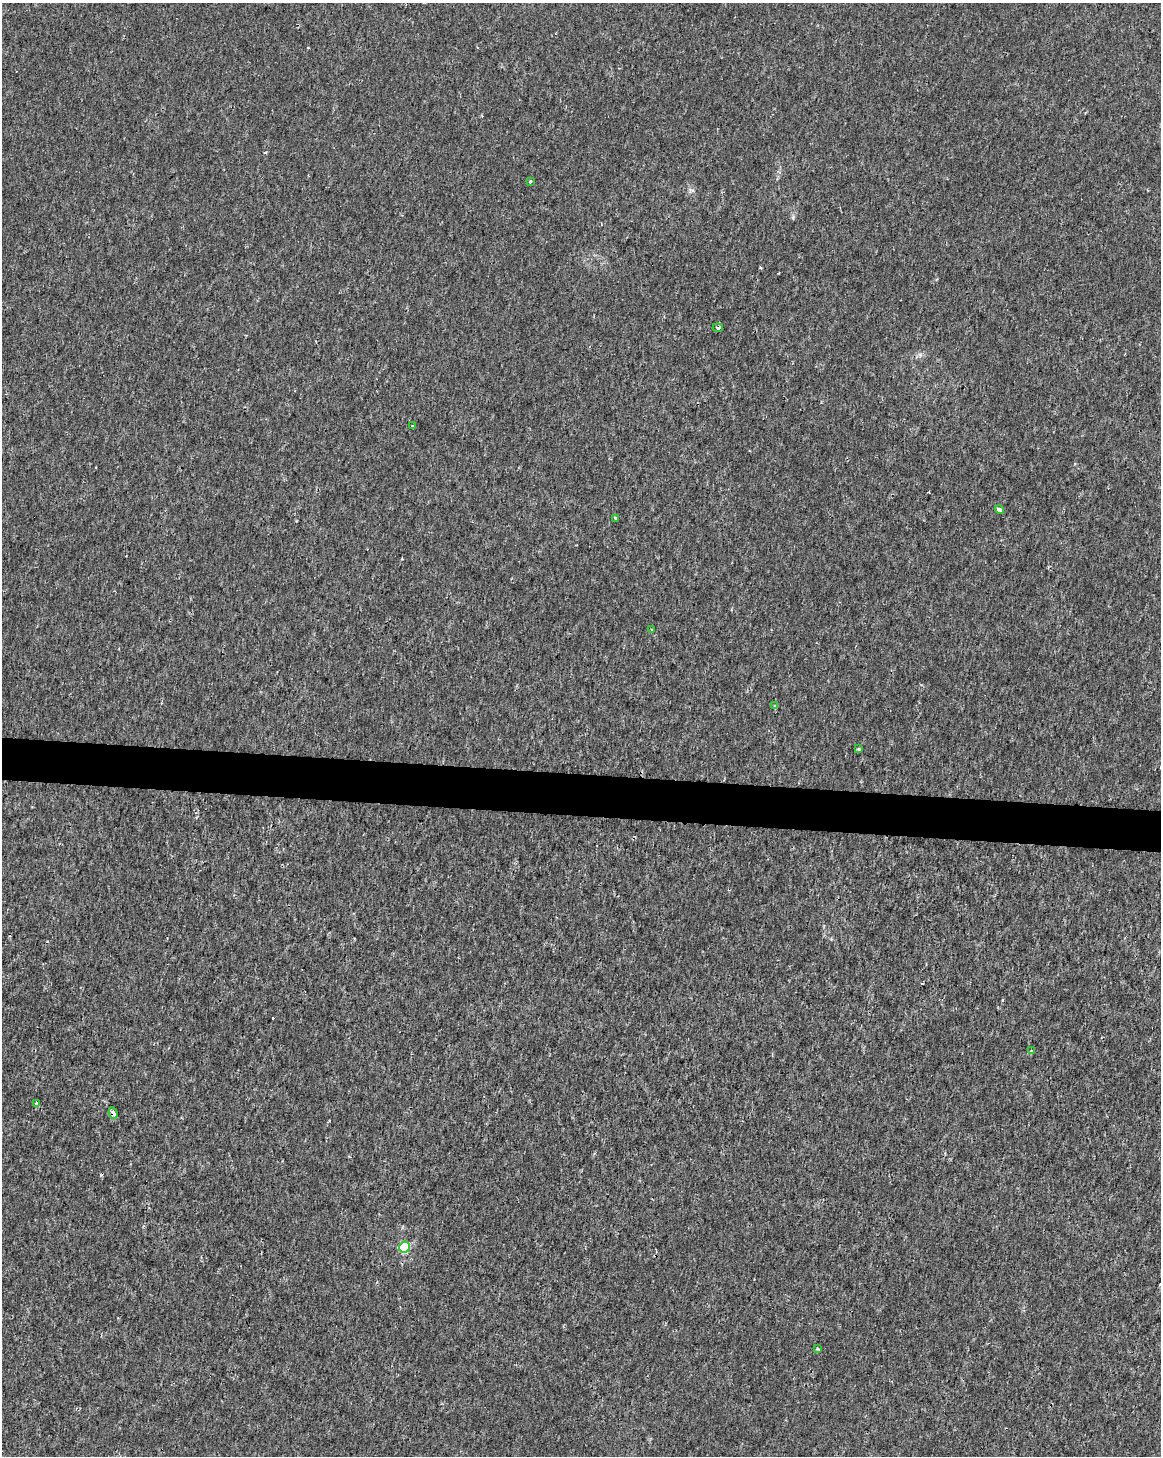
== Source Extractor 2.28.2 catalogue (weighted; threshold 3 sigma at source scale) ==
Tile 7 of 4 x 3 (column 3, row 2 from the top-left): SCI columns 2327-3485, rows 1738-3191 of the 4645 x 4872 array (HDU 1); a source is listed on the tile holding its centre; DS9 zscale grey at full resolution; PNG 1163 x 1458 px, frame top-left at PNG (2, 3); each listed source drawn as its Kron ellipse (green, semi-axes under 4 px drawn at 4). Shown black and unused: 3% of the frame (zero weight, under 2 of 3 exposures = <1% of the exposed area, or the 3 px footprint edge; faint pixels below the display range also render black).
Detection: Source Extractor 2.28.2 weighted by HDU 2 'WHT'; one run over the whole footprint, this tile lists its part. Background 1.15e-04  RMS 0.002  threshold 0.00912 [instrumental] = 3 sigma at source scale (4.5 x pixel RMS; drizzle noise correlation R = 1.50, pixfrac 1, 0.0396/0.0396 arcsec/px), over >= 5 px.
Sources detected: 17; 4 cosmic-ray / hot-pixel residue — neither listed nor drawn; the other 13 listed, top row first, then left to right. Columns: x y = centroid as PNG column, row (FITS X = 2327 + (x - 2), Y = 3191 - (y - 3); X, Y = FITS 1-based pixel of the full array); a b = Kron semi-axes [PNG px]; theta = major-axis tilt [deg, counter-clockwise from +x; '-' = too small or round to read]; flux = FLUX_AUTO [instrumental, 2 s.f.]
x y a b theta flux
530 181 3 3 - 0.39
718 328 5 4 - 0.47
412 426 3 3 - 0.24
1000 510 5 3 - 1.6
616 518 4 3 - 0.79
651 630 3 3 - 0.46
775 705 4 3 - 0.33
858 749 3 3 - 0.28
1031 1051 4 3 - 0.2
37 1103 4 3 - 0.37
113 1113 6 4 -67 1.5
404 1247 5 5 - 15
818 1349 4 3 - 0.28
Overlapping masked pixels (flux is a lower limit): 1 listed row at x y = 113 1113